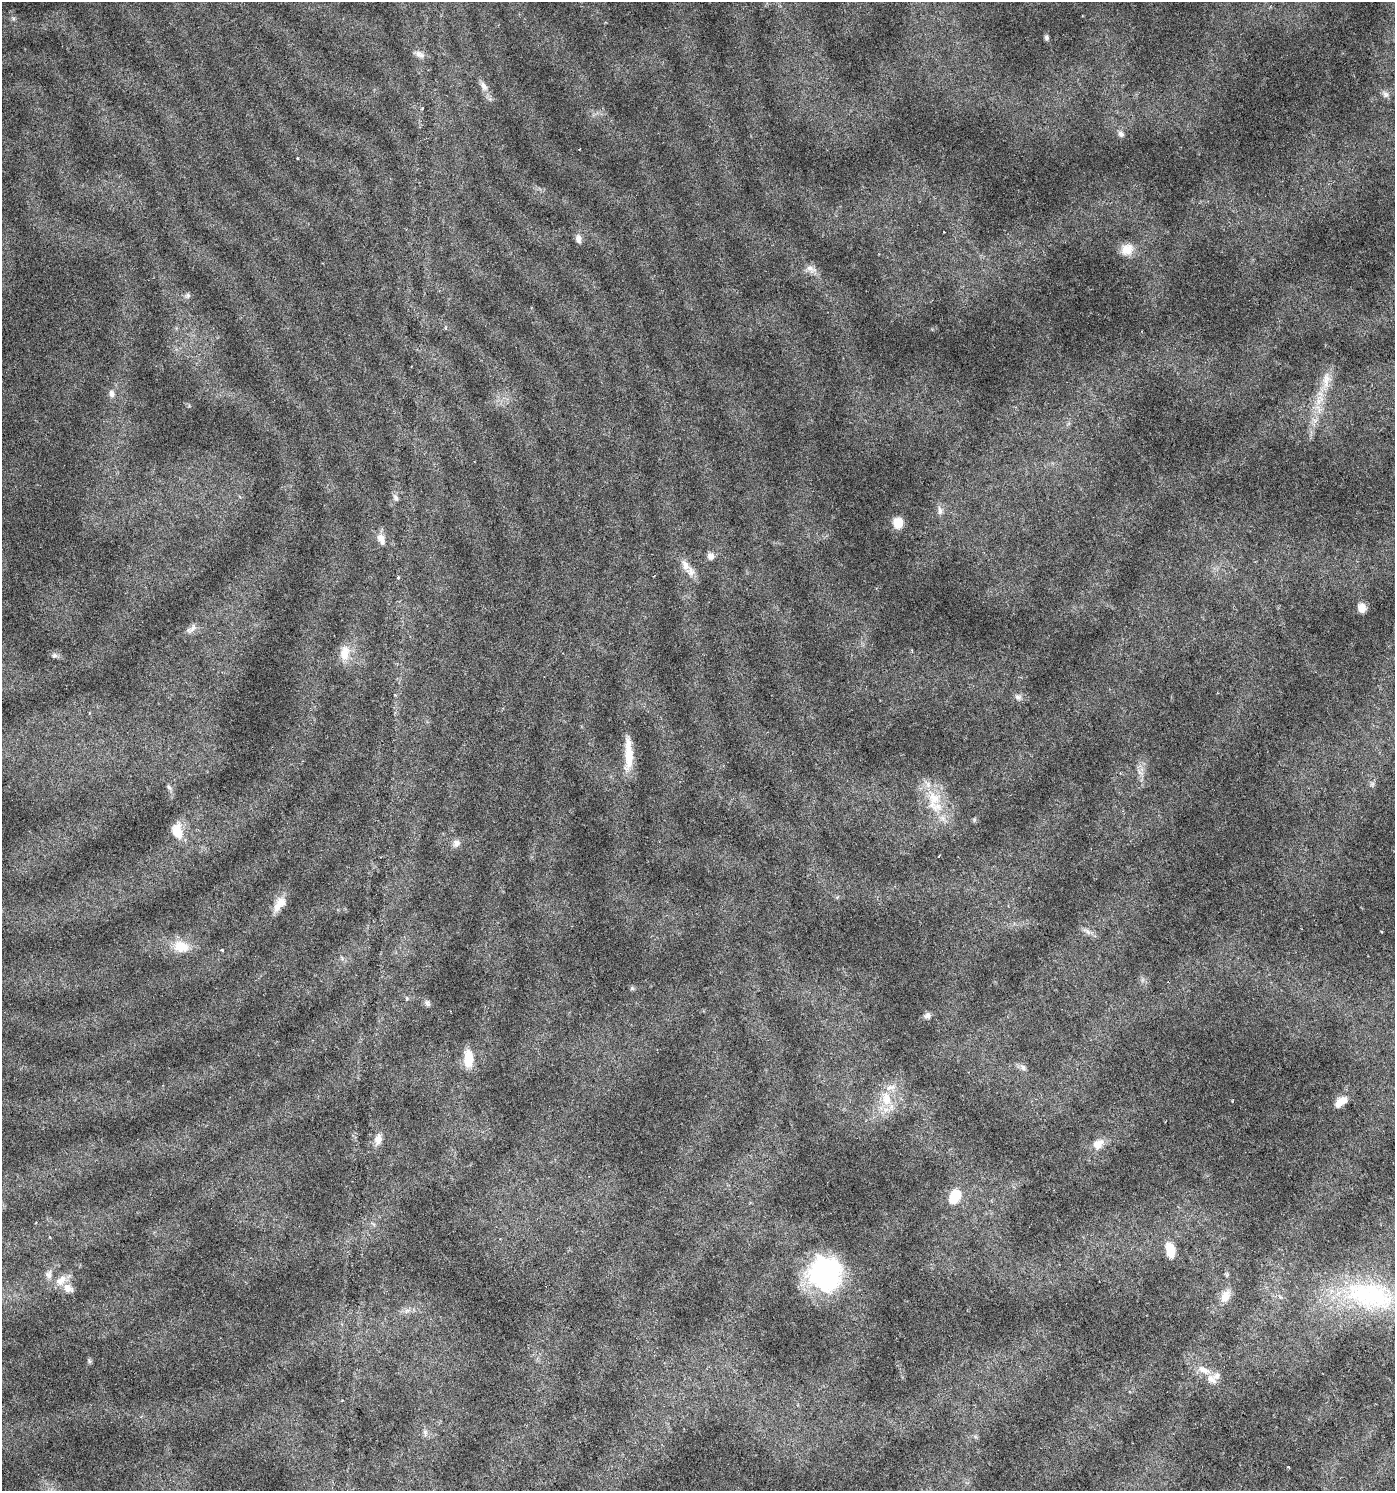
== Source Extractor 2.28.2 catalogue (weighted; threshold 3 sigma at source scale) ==
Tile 6 of 4 x 4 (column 2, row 2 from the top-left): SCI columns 1526-2918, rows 2982-4470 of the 5901 x 5965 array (HDU 1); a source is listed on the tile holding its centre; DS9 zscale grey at full resolution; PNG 1397 x 1493 px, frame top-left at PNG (2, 2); no overlay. Nothing masked; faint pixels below the display range render black.
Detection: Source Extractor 2.28.2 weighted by HDU 2 'WHT'; one run over the whole footprint, this tile lists its part. Background 0.0228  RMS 0.0022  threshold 0.00888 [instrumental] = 3 sigma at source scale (4.09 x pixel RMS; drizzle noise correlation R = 1.36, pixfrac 0.8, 0.0396/0.0396 arcsec/px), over >= 5 px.
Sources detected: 61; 4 inside a brighter listed object's ellipse — not listed separately; the other 57 listed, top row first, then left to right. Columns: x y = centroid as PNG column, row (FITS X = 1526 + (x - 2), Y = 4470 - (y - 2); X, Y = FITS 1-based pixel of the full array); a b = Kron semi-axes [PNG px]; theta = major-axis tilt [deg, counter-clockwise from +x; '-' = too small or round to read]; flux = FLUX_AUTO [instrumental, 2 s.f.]
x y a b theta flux
1046 38 6 5 - 0.47
419 54 15 8 -26 1.1
484 86 13 8 -57 1.3
1385 94 8 7 - 0.72
1121 134 6 6 - 0.86
579 149 3 2 - 0.13
578 239 12 7 -82 0.98
1127 249 17 14 32 2.7
811 269 17 8 -24 1.3
188 296 8 6 45 0.51
445 328 5 3 - 0.22
1326 380 26 11 83 3.4
111 393 10 7 -76 0.86
396 497 9 6 -57 0.62
940 510 12 6 -85 0.91
898 523 11 10 - 3
381 539 16 9 -65 1.7
710 556 9 8 - 0.97
685 565 15 9 -69 1.7
398 577 4 3 - 0.25
1362 608 9 7 -78 1.9
193 628 17 6 54 1.1
345 653 23 13 82 3.1
55 655 7 6 - 0.54
1018 697 10 8 -15 0.84
628 754 42 9 -89 4.8
1140 772 9 3 -45 0.48
169 787 9 4 -54 0.45
934 798 27 19 86 6.7
177 831 18 12 -74 3.7
456 843 10 9 - 1.1
279 904 22 11 56 2.6
1088 932 8 5 -45 0.66
181 947 21 16 -12 4.3
222 950 4 3 - 0.2
407 998 6 5 - 0.38
427 1003 10 6 -68 0.59
927 1016 8 7 - 0.72
468 1058 20 10 -89 4
1023 1067 9 7 -36 0.79
886 1099 21 13 -81 4.5
1341 1101 16 8 36 2.5
378 1139 13 9 75 1.7
1098 1144 16 11 38 2.1
954 1197 16 11 62 4.8
50 1237 4 3 - 0.16
1170 1250 18 11 -77 3.2
825 1273 36 34 -69 30
49 1274 13 8 85 1
62 1279 13 11 -81 1.8
1370 1295 81 40 -11 33
1225 1296 14 10 68 2.4
407 1310 9 4 9 0.67
89 1361 7 4 -72 0.34
1204 1370 21 9 -23 2.8
425 1433 11 3 -85 0.49
1288 1467 2 2 - 0.16
Unlisted compact peaks at least as high as the median listed source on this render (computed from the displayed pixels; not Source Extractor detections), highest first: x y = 13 18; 632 988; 974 819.